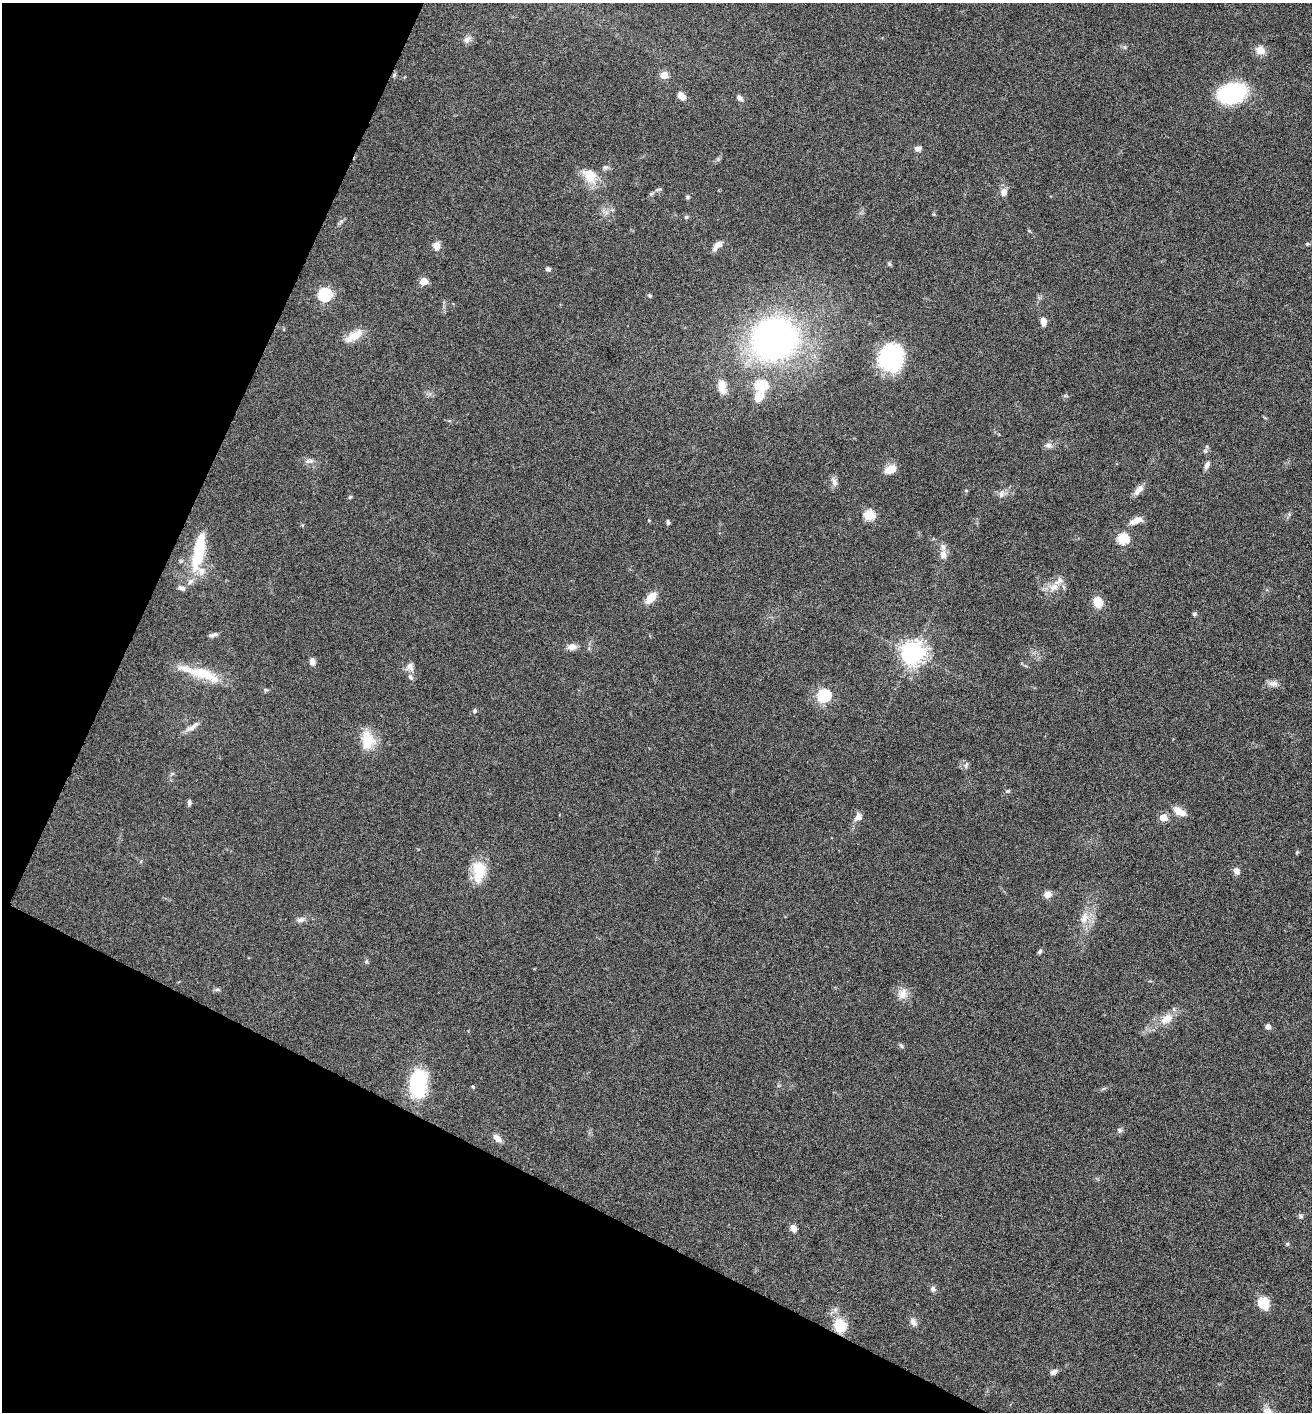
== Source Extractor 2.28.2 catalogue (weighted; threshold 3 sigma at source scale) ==
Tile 9 of 4 x 4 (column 1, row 3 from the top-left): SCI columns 144-1453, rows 1418-2827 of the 5660 x 5650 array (HDU 1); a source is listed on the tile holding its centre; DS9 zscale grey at full resolution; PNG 1314 x 1414 px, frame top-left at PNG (2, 3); no overlay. Shown black and unused: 24% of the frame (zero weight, under 4 of 8 exposures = <1% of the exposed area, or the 3 px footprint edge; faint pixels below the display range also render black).
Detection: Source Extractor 2.28.2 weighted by HDU 2 'WHT'; one run over the whole footprint, this tile lists its part. Background 0.0556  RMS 0.004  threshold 0.0164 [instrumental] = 3 sigma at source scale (4.09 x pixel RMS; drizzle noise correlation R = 1.36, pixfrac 0.8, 0.05/0.05 arcsec/px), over >= 5 px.
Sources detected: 92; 1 inside a brighter object's white glare — not listed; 5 inside a brighter listed object's ellipse — not listed separately; the other 86 listed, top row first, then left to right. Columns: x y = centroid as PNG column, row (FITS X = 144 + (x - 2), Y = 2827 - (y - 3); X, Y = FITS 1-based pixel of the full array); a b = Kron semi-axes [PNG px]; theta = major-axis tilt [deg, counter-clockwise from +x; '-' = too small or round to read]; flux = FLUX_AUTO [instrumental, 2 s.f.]
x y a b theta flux
467 40 10 7 50 1.5
1260 50 11 9 -16 3.3
394 75 6 4 47 0.56
664 75 5 5 - 8.6
1232 93 21 14 15 49
681 96 9 6 -44 2.7
740 98 10 6 -38 1.1
918 149 8 6 2 1.5
605 167 7 5 -9 0.86
589 175 17 12 -51 7.6
1004 192 9 7 -90 2.2
687 197 5 4 - 0.68
686 217 5 5 - 0.48
717 245 14 7 47 2.3
437 246 11 8 -88 2.1
889 264 6 5 - 0.57
548 269 6 5 - 0.92
424 281 5 5 - 9.3
325 294 6 6 - 62
650 295 5 4 - 0.51
1043 322 9 6 -83 2.2
354 336 26 10 33 5
774 339 34 31 17 150
891 358 31 26 77 27
761 386 14 12 -2 9.2
722 387 19 10 -80 4.2
1048 445 9 7 -10 1.3
1205 451 6 5 - 0.69
308 461 7 5 57 0.94
1207 465 10 6 64 1.4
890 469 15 9 24 3.8
834 482 12 6 -60 1.5
1139 490 17 7 50 2.4
1001 494 10 6 87 1.2
350 497 5 4 - 0.43
869 515 5 5 - 23
1136 520 15 7 22 3.3
668 523 6 4 -74 0.61
1123 539 5 5 - 29
199 551 46 11 78 19
943 554 12 9 -82 2.3
1054 587 14 9 20 3.4
182 588 9 6 -25 1.2
651 598 15 8 48 4.3
1098 602 12 9 -71 5.4
1194 614 5 5 - 0.55
212 635 13 5 13 1.1
572 647 11 8 5 2.1
913 653 7 7 - 320
312 661 8 7 - 1.6
410 667 11 9 -71 2
203 674 45 13 -18 13
1273 683 15 5 4 1.7
266 690 6 3 -18 0.5
824 695 6 6 - 37
474 711 5 5 - 0.7
193 727 20 6 37 2.1
367 740 24 16 -90 8.3
1007 791 6 5 - 0.56
189 802 7 4 84 0.8
1179 811 16 7 -31 4.1
858 817 11 8 48 2.1
1163 817 5 5 - 6.8
1297 852 4 4 - 0.4
479 871 23 14 87 11
1237 871 9 7 -63 1.7
1048 894 9 8 - 2
1084 918 16 9 65 3.8
300 920 10 7 8 1.4
1040 951 7 4 42 0.63
217 989 7 4 1 0.64
902 994 16 11 71 3.2
1167 1018 18 11 38 4.8
1268 1026 5 4 - 2.1
901 1046 6 4 -59 0.58
417 1080 27 19 67 22
1120 1130 8 5 -11 0.81
497 1138 11 7 -43 2.1
1301 1216 7 5 -28 0.73
793 1228 8 6 -50 2.2
1287 1244 5 4 - 0.46
933 1289 7 6 - 1
1263 1303 13 11 -60 7.3
913 1322 11 7 -61 1.5
840 1325 14 11 -74 9.6
1053 1372 9 6 38 1.2
Overlapping masked pixels (flux is a lower limit): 1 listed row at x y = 394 75